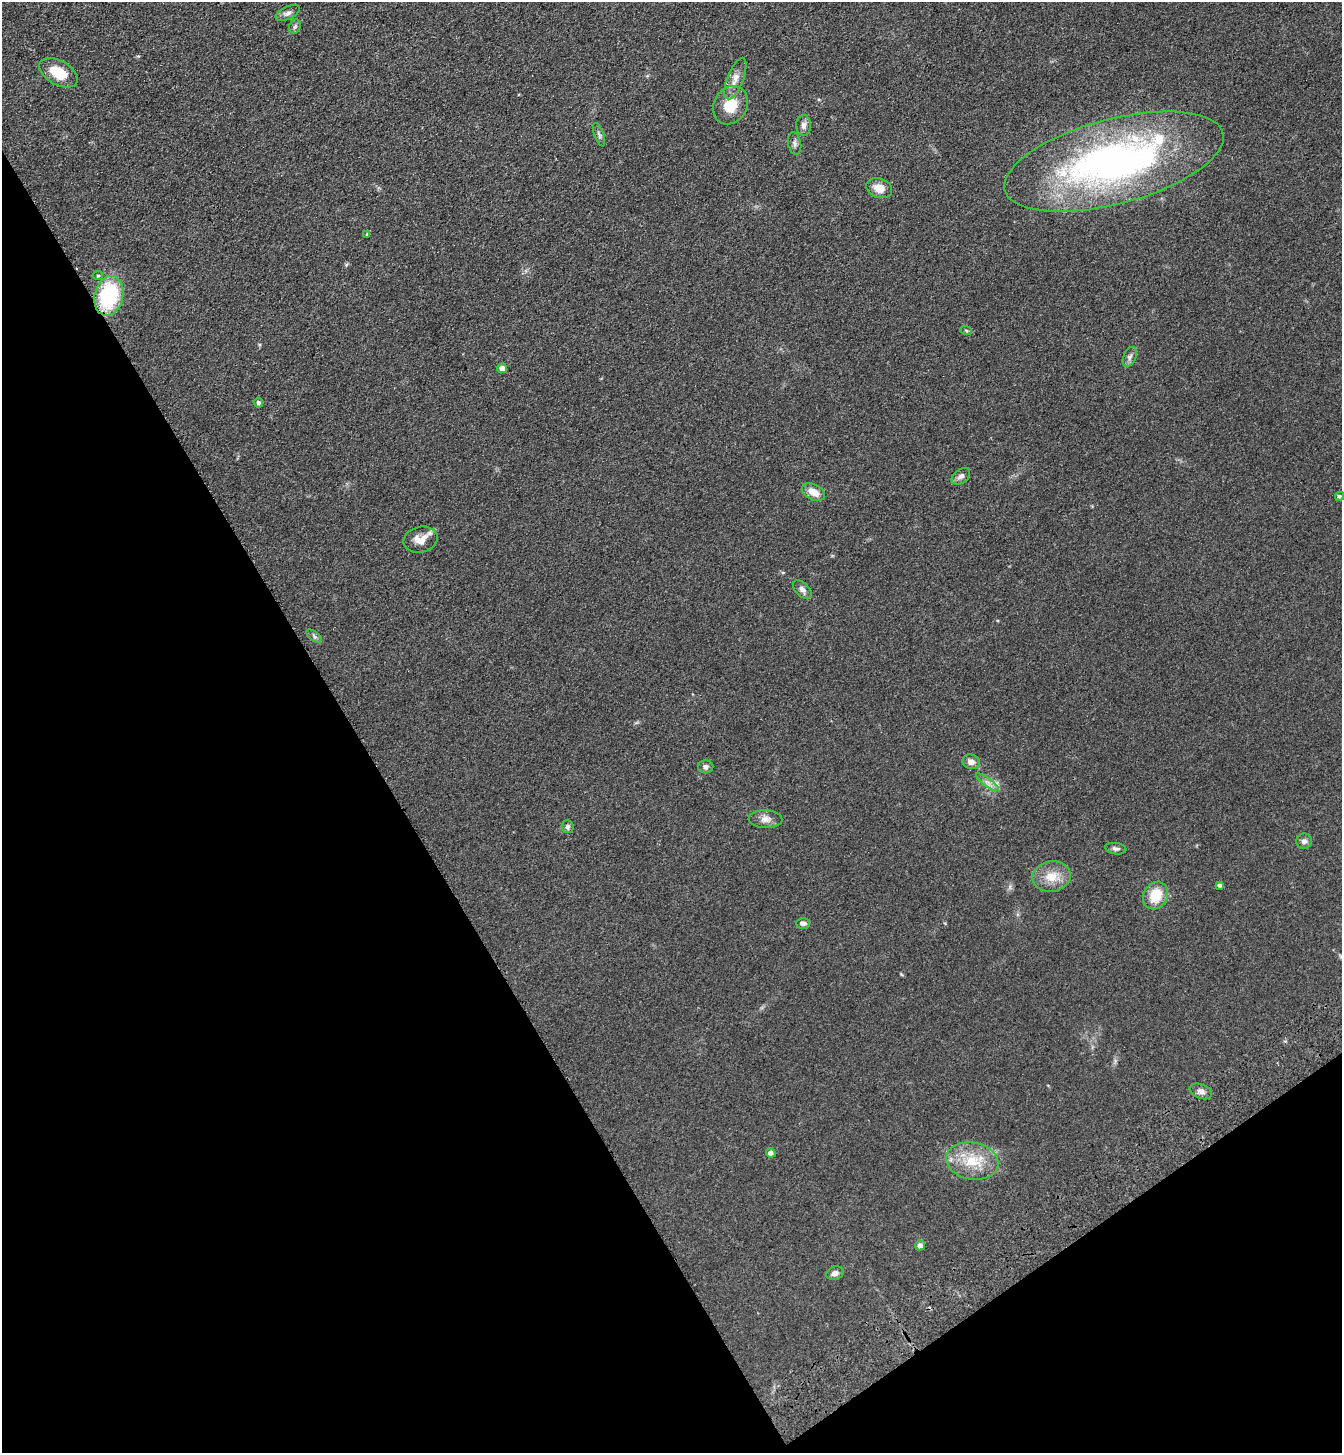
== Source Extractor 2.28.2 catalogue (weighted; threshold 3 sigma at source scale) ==
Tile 14 of 4 x 4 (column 2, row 4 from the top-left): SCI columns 1573-2912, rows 106-1556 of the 5960 x 6015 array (HDU 1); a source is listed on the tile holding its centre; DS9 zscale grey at full resolution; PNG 1344 x 1455 px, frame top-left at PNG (2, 2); each listed source drawn as its Kron ellipse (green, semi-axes under 4 px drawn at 4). Shown black and unused: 32% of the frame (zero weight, under 3 of 4 exposures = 6% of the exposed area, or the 3 px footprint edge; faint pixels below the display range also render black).
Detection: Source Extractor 2.28.2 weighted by HDU 2 'WHT'; one run over the whole footprint, this tile lists its part. Background 0.0996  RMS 0.0094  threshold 0.0421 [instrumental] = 3 sigma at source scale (4.5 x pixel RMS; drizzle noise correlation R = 1.50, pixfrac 1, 0.05/0.05 arcsec/px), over >= 5 px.
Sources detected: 39; all 39 listed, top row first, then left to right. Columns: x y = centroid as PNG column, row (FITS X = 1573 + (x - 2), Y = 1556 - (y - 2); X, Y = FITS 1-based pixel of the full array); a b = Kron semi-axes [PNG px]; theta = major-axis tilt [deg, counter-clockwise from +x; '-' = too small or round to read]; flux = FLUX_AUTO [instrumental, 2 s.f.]
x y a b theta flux
288 13 13 6 26 3.7
295 27 7 5 68 2
58 73 21 12 -29 23
735 79 22 8 69 8.4
730 105 20 16 61 21
804 125 10 7 88 4.1
599 135 12 4 -70 2.5
795 144 11 6 -80 2.9
1114 162 113 42 15 370
879 188 13 9 -20 9.7
367 234 4 4 - 1
98 276 5 4 - 1.3
109 296 20 14 76 77
966 330 6 3 -20 1.1
1130 357 10 6 67 3.1
502 368 5 5 - 6.2
258 403 5 4 - 2.2
961 476 10 6 38 3.4
813 492 12 7 -26 10
1339 496 4 4 - 1.8
421 540 17 13 12 11
802 590 11 6 -42 4
314 636 9 4 -37 2
971 762 8 7 - 5.2
706 767 7 6 - 2.8
987 782 14 4 -37 3.9
765 819 17 9 -2 6.4
568 827 6 6 - 2.6
1304 841 8 7 - 3
1116 849 11 5 -8 2.9
1051 876 19 15 10 16
1219 885 4 4 - 2
1156 895 14 11 60 21
803 923 7 5 0 3.3
1201 1091 11 7 -22 3.9
771 1153 5 4 - 4.3
972 1161 26 18 -11 28
920 1245 5 5 - 4
835 1273 9 6 18 3.8